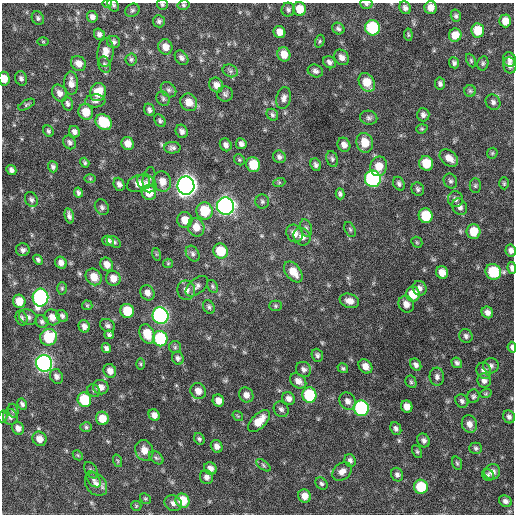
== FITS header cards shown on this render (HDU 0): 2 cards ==
NAXIS1  =                  512 / Axis length
NAXIS2  =                  512 / Axis length

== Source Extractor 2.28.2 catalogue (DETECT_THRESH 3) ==
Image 512 x 512 px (HDU 0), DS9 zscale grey, 1 PNG px = 1 image px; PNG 516 x 516 px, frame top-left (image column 1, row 512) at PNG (2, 3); each listed source drawn as its Kron ellipse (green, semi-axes under 4 px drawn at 4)
Background 672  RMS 21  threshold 62.2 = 3 sigma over >= 5 px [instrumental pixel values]
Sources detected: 247; all 247 listed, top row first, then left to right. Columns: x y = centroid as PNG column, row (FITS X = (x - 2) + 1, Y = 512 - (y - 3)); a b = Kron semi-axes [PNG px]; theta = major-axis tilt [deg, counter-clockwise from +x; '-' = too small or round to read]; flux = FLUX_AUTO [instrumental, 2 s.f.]
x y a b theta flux
107 4 5 3 - 1.4e+03
366 4 6 5 - 2.8e+03
113 5 7 5 -53 2.4e+03
162 5 5 5 - 2.2e+03
183 5 6 5 - 2.2e+03
431 7 6 6 - 1.1e+04
405 8 6 5 - 4.8e+03
300 9 7 6 - 2.1e+04
132 10 7 6 - 3.1e+03
288 10 7 6 - 3.6e+03
456 16 6 5 - 3.1e+03
92 17 6 5 - 5.3e+03
38 18 7 6 - 3.1e+03
159 21 6 6 - 3.3e+03
505 21 6 6 - 1.5e+04
372 28 8 7 - 9.4e+04
338 29 6 5 - 3.3e+03
478 30 7 6 - 2.9e+04
279 32 6 5 - 1.1e+04
99 34 6 5 - 4.4e+03
408 35 6 4 -83 2.0e+03
455 35 6 6 - 1.8e+04
43 41 6 3 -1 1.4e+03
320 41 6 4 73 2.2e+03
114 42 6 6 - 3.7e+03
165 47 8 7 - 1.1e+04
105 52 14 8 85 1.2e+04
284 54 7 6 - 1.5e+04
341 57 8 7 - 7.3e+03
181 58 8 6 -51 4.7e+03
131 59 6 5 - 2.7e+03
471 60 7 4 -65 2.0e+03
509 60 7 6 - 4.8e+03
329 62 7 5 -37 4.8e+03
78 63 8 6 -44 9.8e+03
454 63 5 5 - 3.5e+03
483 63 7 5 76 2.6e+03
104 65 8 6 -68 4.0e+03
510 65 8 6 -76 6.1e+03
230 71 8 6 -22 4.2e+03
315 71 8 6 -20 4.3e+03
21 78 7 6 - 4.0e+03
4 79 7 5 -85 1.4e+04
367 82 10 7 -60 2.4e+04
71 83 11 7 -87 1.0e+04
440 84 6 5 - 4.0e+03
216 85 8 6 -58 8.4e+03
168 90 8 6 -45 4.3e+03
470 91 6 6 - 2.6e+03
98 92 9 8 - 2.8e+04
59 93 9 7 -63 7.4e+03
225 94 7 7 - 3.9e+03
284 98 11 7 79 6.3e+03
163 99 8 6 -59 3.3e+03
95 101 10 6 3 5.0e+03
189 102 9 8 - 1.4e+04
493 102 8 7 - 4.7e+03
68 104 7 5 -75 4.0e+03
26 105 9 4 29 2.4e+03
149 110 6 5 - 4.0e+03
86 112 8 7 - 2.1e+04
272 115 6 5 - 3.0e+03
423 115 6 6 - 4.6e+03
369 118 8 7 - 4.1e+03
160 121 7 5 -54 2.8e+03
104 122 8 7 - 5.2e+04
422 129 6 4 19 2.0e+03
48 131 6 5 - 2.8e+03
182 131 7 5 -61 5.3e+03
74 132 6 5 - 5.1e+03
70 142 7 6 - 4.0e+03
365 143 10 8 -72 2.1e+04
128 144 7 6 - 1.1e+04
241 144 5 5 - 5.0e+03
226 145 6 5 - 5.5e+03
344 145 7 6 - 7.6e+03
172 148 8 5 -1 4.4e+03
492 153 6 5 - 1.8e+03
279 157 7 6 - 4.2e+03
449 158 10 7 -39 1.2e+04
332 159 8 5 -71 3.4e+03
239 160 6 5 - 2.1e+03
85 163 5 4 - 2.3e+03
426 163 7 7 - 3.2e+04
253 165 7 7 - 3.2e+04
316 165 6 5 - 4.0e+03
379 166 10 8 77 1.9e+04
53 167 5 5 - 3.6e+03
11 170 5 4 - 4.6e+03
149 178 11 6 75 3.9e+03
90 179 6 4 0 1.9e+03
373 179 8 8 - 3.1e+05
450 181 8 6 -60 3.6e+03
162 182 10 8 -72 1.3e+04
147 183 11 8 -39 7.3e+03
279 183 6 4 20 1.9e+03
504 183 6 5 - 2.1e+03
119 184 7 5 -67 5.0e+03
138 184 12 8 18 1.1e+04
399 184 7 5 -61 3.7e+03
186 186 9 8 - 1.2e+06
475 186 7 5 -90 2.5e+03
418 189 7 6 - 3.5e+03
78 193 5 4 - 3.5e+03
149 193 7 7 - 2.1e+04
340 194 5 4 - 3.5e+03
31 199 8 6 -62 3.6e+03
455 199 8 7 - 4.7e+03
262 202 7 7 - 3.2e+03
225 206 9 8 - 6.7e+05
102 207 8 6 -53 3.8e+03
460 207 9 7 -60 6.3e+03
204 211 8 8 - 4.7e+04
69 216 8 4 -78 4.8e+03
426 216 7 7 - 4.3e+04
185 220 8 7 - 1.5e+04
196 227 9 8 - 1.6e+04
306 228 9 5 -75 3.9e+03
350 229 8 5 -63 2.7e+03
473 232 7 7 - 2.7e+04
294 233 9 8 - 1.1e+04
302 237 9 8 - 9.3e+03
108 241 6 5 - 5.1e+03
114 242 8 5 -34 2.9e+03
417 242 6 5 - 1.8e+03
23 250 7 6 - 4.4e+03
511 250 6 5 - 6.0e+03
220 251 8 7 - 3.9e+04
156 254 6 4 -72 1.4e+03
193 254 8 6 -59 4.0e+03
38 260 5 4 - 3.1e+03
61 263 6 5 - 6.6e+03
168 263 5 4 - 1.5e+03
107 264 7 6 - 1.1e+04
512 268 6 3 -81 5.0e+03
293 272 12 7 -52 1.9e+04
442 272 6 6 - 1.4e+04
493 272 8 7 - 6.1e+04
94 277 9 7 -51 1.5e+04
113 278 7 7 - 1.3e+04
197 286 13 7 40 6.3e+03
213 286 7 5 -57 2.3e+03
62 288 6 5 - 2.2e+03
420 288 7 6 - 5.6e+03
186 290 10 9 - 8.0e+03
147 293 8 6 -59 8.0e+03
413 294 7 7 - 2.8e+04
40 298 9 8 - 3.2e+05
19 301 6 6 - 1.9e+04
349 301 10 7 -18 9.9e+03
406 304 8 7 - 9.7e+03
87 305 5 5 - 1.7e+03
275 306 6 5 - 2.2e+03
209 307 7 5 -63 3.0e+03
127 311 7 6 - 4.1e+04
487 312 6 5 - 6.7e+03
62 316 6 5 - 3.6e+03
160 316 8 8 - 4.3e+05
28 317 9 7 -29 5.6e+03
52 317 8 7 - 1.1e+04
22 318 8 5 -71 3.8e+03
42 321 7 6 - 3.5e+03
108 325 8 6 -29 3.7e+03
84 326 6 5 - 6.4e+03
147 334 10 7 -68 2.6e+04
109 335 5 4 - 2.8e+03
466 336 7 6 - 3.9e+03
49 337 9 8 - 5.6e+04
160 339 8 7 - 9.7e+04
175 347 6 6 - 2.4e+03
512 347 5 3 - 4.1e+03
106 348 5 4 - 4.0e+03
317 355 6 5 - 3.4e+03
178 358 7 5 -68 3.7e+03
44 363 8 8 - 5.7e+05
457 363 5 5 - 3.5e+03
141 364 6 4 -89 1.7e+03
416 365 6 5 - 4.5e+03
365 366 8 6 -48 9.7e+03
491 366 8 7 - 4.6e+03
343 368 5 4 - 2.4e+03
304 369 8 7 - 5.3e+03
110 371 7 6 - 9.2e+03
484 371 8 7 - 7.8e+03
57 376 7 6 - 5.1e+03
437 377 9 7 -85 5.2e+03
298 381 9 6 -37 8.3e+03
484 381 7 6 - 5.7e+03
411 382 6 5 - 2.4e+03
101 387 8 7 - 7.8e+03
94 391 7 6 - 2.4e+03
198 391 8 7 - 9.9e+03
486 393 6 4 20 1.6e+03
246 395 8 7 - 8.7e+03
309 395 8 7 - 7.1e+04
473 396 7 6 - 2.8e+03
289 399 6 6 - 6.7e+03
84 400 7 6 - 5.5e+04
218 401 6 5 - 9.9e+03
347 401 9 7 -54 7.0e+03
462 401 7 6 - 4.0e+03
22 404 6 4 -59 3.2e+03
407 407 6 5 - 1.1e+04
361 408 8 7 - 2.1e+05
281 409 8 7 - 4.3e+03
13 411 7 5 -73 2.4e+03
154 415 6 5 - 7.7e+03
3 416 6 4 80 2.2e+03
238 416 6 3 -34 1.5e+03
10 417 8 7 - 5.4e+03
509 417 7 6 - 4.0e+03
102 418 7 6 - 2.0e+04
259 421 14 7 44 2.0e+04
469 424 8 7 - 9.0e+03
86 427 6 5 - 2.4e+03
18 428 7 6 - 6.8e+03
396 428 7 5 -64 4.0e+03
39 439 7 6 - 1.1e+04
199 439 6 5 - 2.8e+03
424 440 7 6 - 4.3e+03
217 446 6 5 - 6.8e+03
476 448 6 5 - 2.9e+03
144 450 10 9 - 1.5e+04
417 452 7 4 -63 2.3e+03
78 455 5 4 - 1.7e+03
156 458 8 5 -38 3.3e+03
350 460 6 5 - 4.1e+03
118 461 6 4 -71 2.0e+03
457 463 7 4 -73 2.2e+03
263 465 8 4 -37 2.6e+03
210 468 6 6 - 6.9e+03
91 470 9 5 -54 3.2e+03
342 471 10 8 40 8.3e+03
492 472 8 7 - 8.2e+03
397 475 7 6 - 4.1e+03
488 475 6 5 - 2.8e+03
206 477 7 6 - 5.4e+03
93 479 9 5 -53 4.6e+03
96 484 13 9 -50 1.1e+04
321 484 7 5 -45 3.0e+03
421 487 7 7 - 5.3e+04
304 496 7 6 - 1.2e+04
145 499 6 5 - 1.9e+03
182 501 7 7 - 3.5e+04
505 501 7 5 -29 4.8e+03
173 503 9 7 -30 6.1e+03
136 506 5 5 - 1.8e+03
At the frame edge (FLAGS 8, measured only in part): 9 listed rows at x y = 107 4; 366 4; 113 5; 162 5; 4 79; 511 250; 512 268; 512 347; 3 416